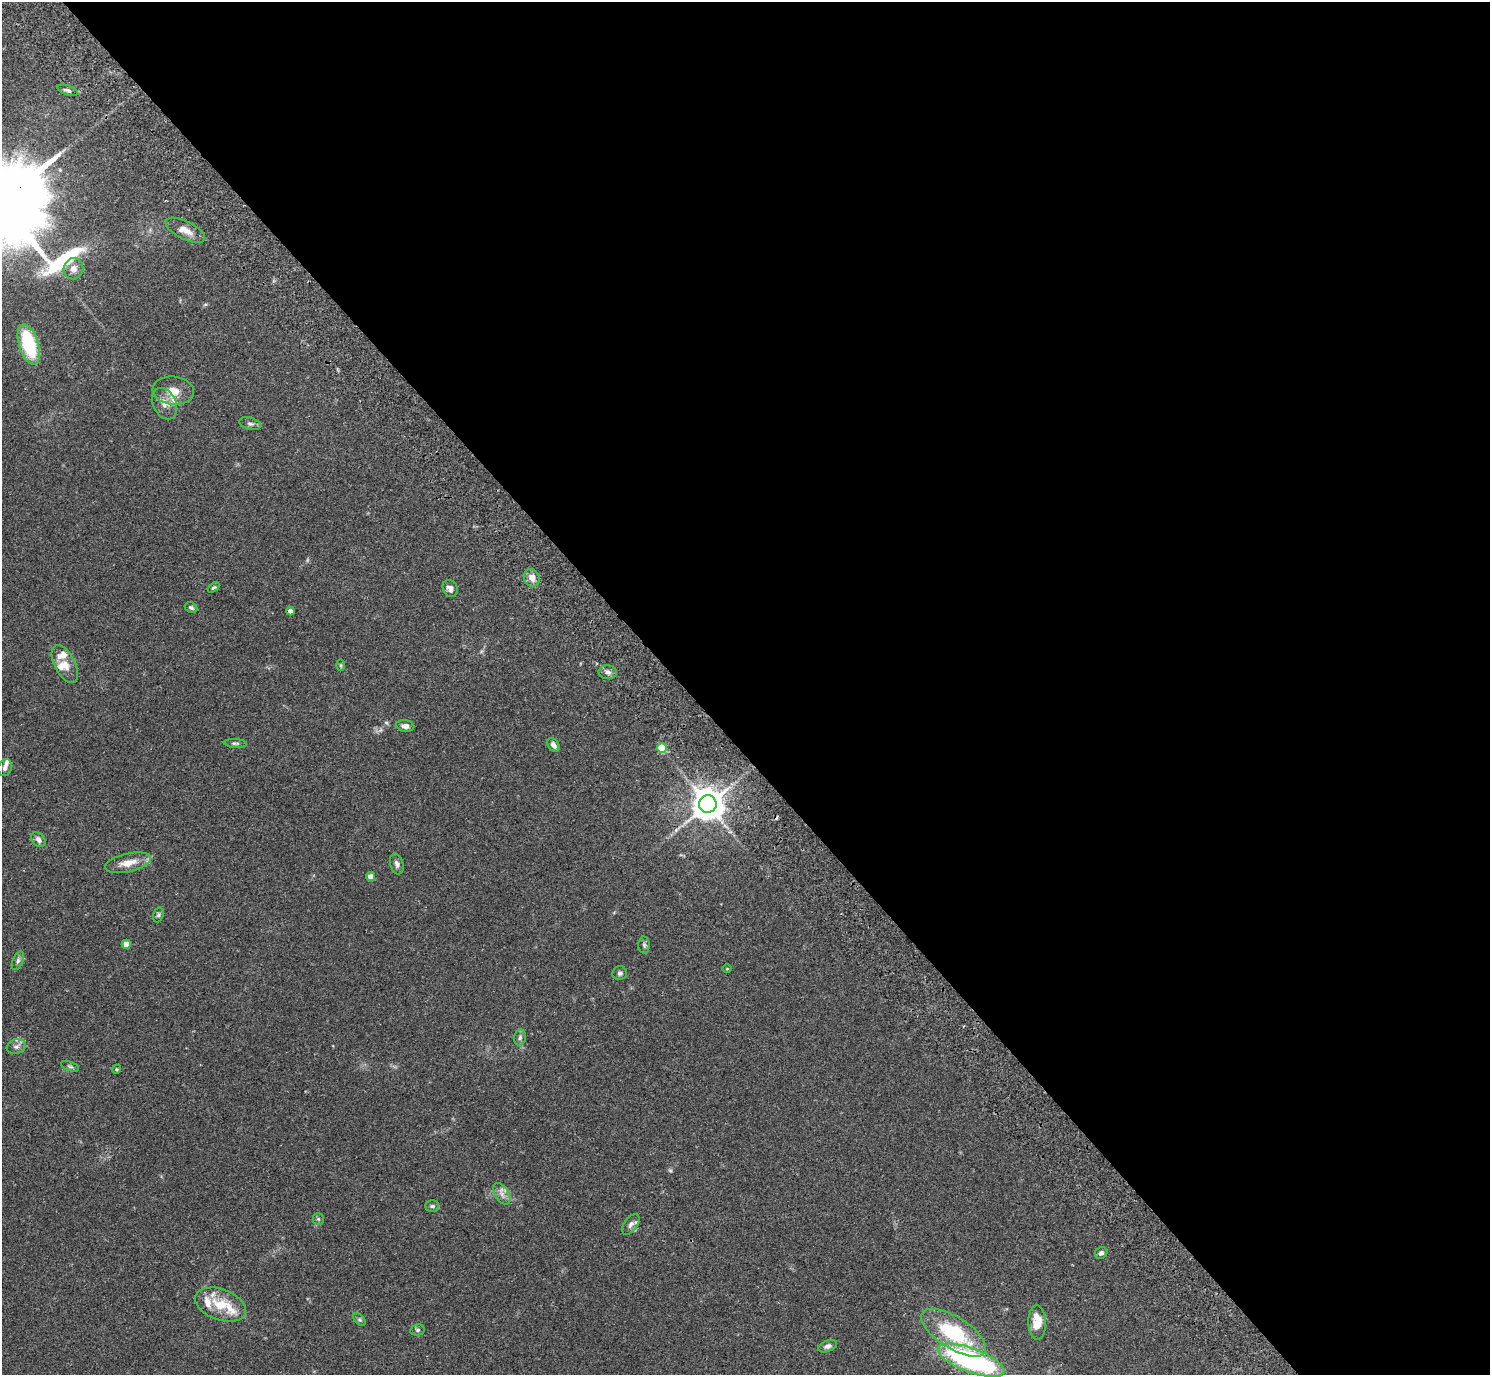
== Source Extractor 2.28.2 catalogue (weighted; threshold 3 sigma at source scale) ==
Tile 8 of 4 x 4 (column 4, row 2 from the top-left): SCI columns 4514-6001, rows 2949-4321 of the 6052 x 6035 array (HDU 1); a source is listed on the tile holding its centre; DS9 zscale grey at full resolution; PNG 1492 x 1377 px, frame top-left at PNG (2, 2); each listed source drawn as its Kron ellipse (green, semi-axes under 4 px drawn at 4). Shown black and unused: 54% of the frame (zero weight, under 2 of 3 exposures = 3% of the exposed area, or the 3 px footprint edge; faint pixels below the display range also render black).
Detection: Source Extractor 2.28.2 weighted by HDU 2 'WHT'; one run over the whole footprint, this tile lists its part. Background 0.109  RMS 0.0066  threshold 0.0297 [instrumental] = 3 sigma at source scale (4.5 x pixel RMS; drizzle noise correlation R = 1.50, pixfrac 1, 0.05/0.05 arcsec/px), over >= 5 px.
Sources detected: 57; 1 too faint to see at this stretch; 1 cosmic-ray / hot-pixel residue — neither listed nor drawn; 8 inside a brighter listed object's ellipse — not listed separately; the other 47 listed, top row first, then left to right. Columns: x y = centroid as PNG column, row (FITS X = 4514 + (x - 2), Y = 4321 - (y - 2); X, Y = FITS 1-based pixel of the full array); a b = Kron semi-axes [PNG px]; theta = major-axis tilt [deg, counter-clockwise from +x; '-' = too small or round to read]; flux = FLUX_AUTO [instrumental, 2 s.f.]
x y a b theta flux
68 90 11 4 -18 1.8
185 230 21 9 -26 7.4
73 269 11 9 71 4.5
29 344 21 10 -73 38
173 390 21 14 -6 9.6
164 404 16 11 -63 6.3
250 424 11 6 -17 1.9
532 578 9 7 -65 5.1
213 588 6 4 35 0.99
450 588 9 7 -62 2.6
191 608 6 5 - 1.2
290 611 4 4 - 3.2
65 664 21 10 -62 6.9
341 665 6 4 90 0.84
608 672 9 7 -5 2.4
405 726 9 5 -10 2.8
235 743 11 4 -3 1.5
553 745 7 5 -56 2.7
662 748 5 5 - 19
5 768 9 6 73 2.1
708 804 9 8 - 1300
38 839 8 6 -50 2.9
128 863 23 9 13 8.8
397 864 11 6 -73 2.4
371 877 4 4 - 7.1
158 915 8 5 71 1.2
126 944 4 4 - 7.4
644 945 8 6 -89 1.5
18 961 10 5 66 1.7
727 969 5 3 - 0.51
620 973 7 6 - 1.6
520 1037 8 5 74 1.5
16 1047 10 7 19 2.8
70 1066 9 4 -18 1.3
116 1069 4 4 - 0.74
502 1194 12 7 -59 3.6
432 1206 7 5 0 1.3
318 1219 6 5 - 1.2
631 1224 11 6 54 2.6
1101 1253 6 5 - 1.8
221 1305 26 15 -20 17
359 1320 8 4 -44 1.1
1037 1323 17 9 -89 11
417 1330 7 5 13 1.3
954 1333 37 16 -32 50
828 1346 10 5 21 2.2
971 1360 35 12 -21 120